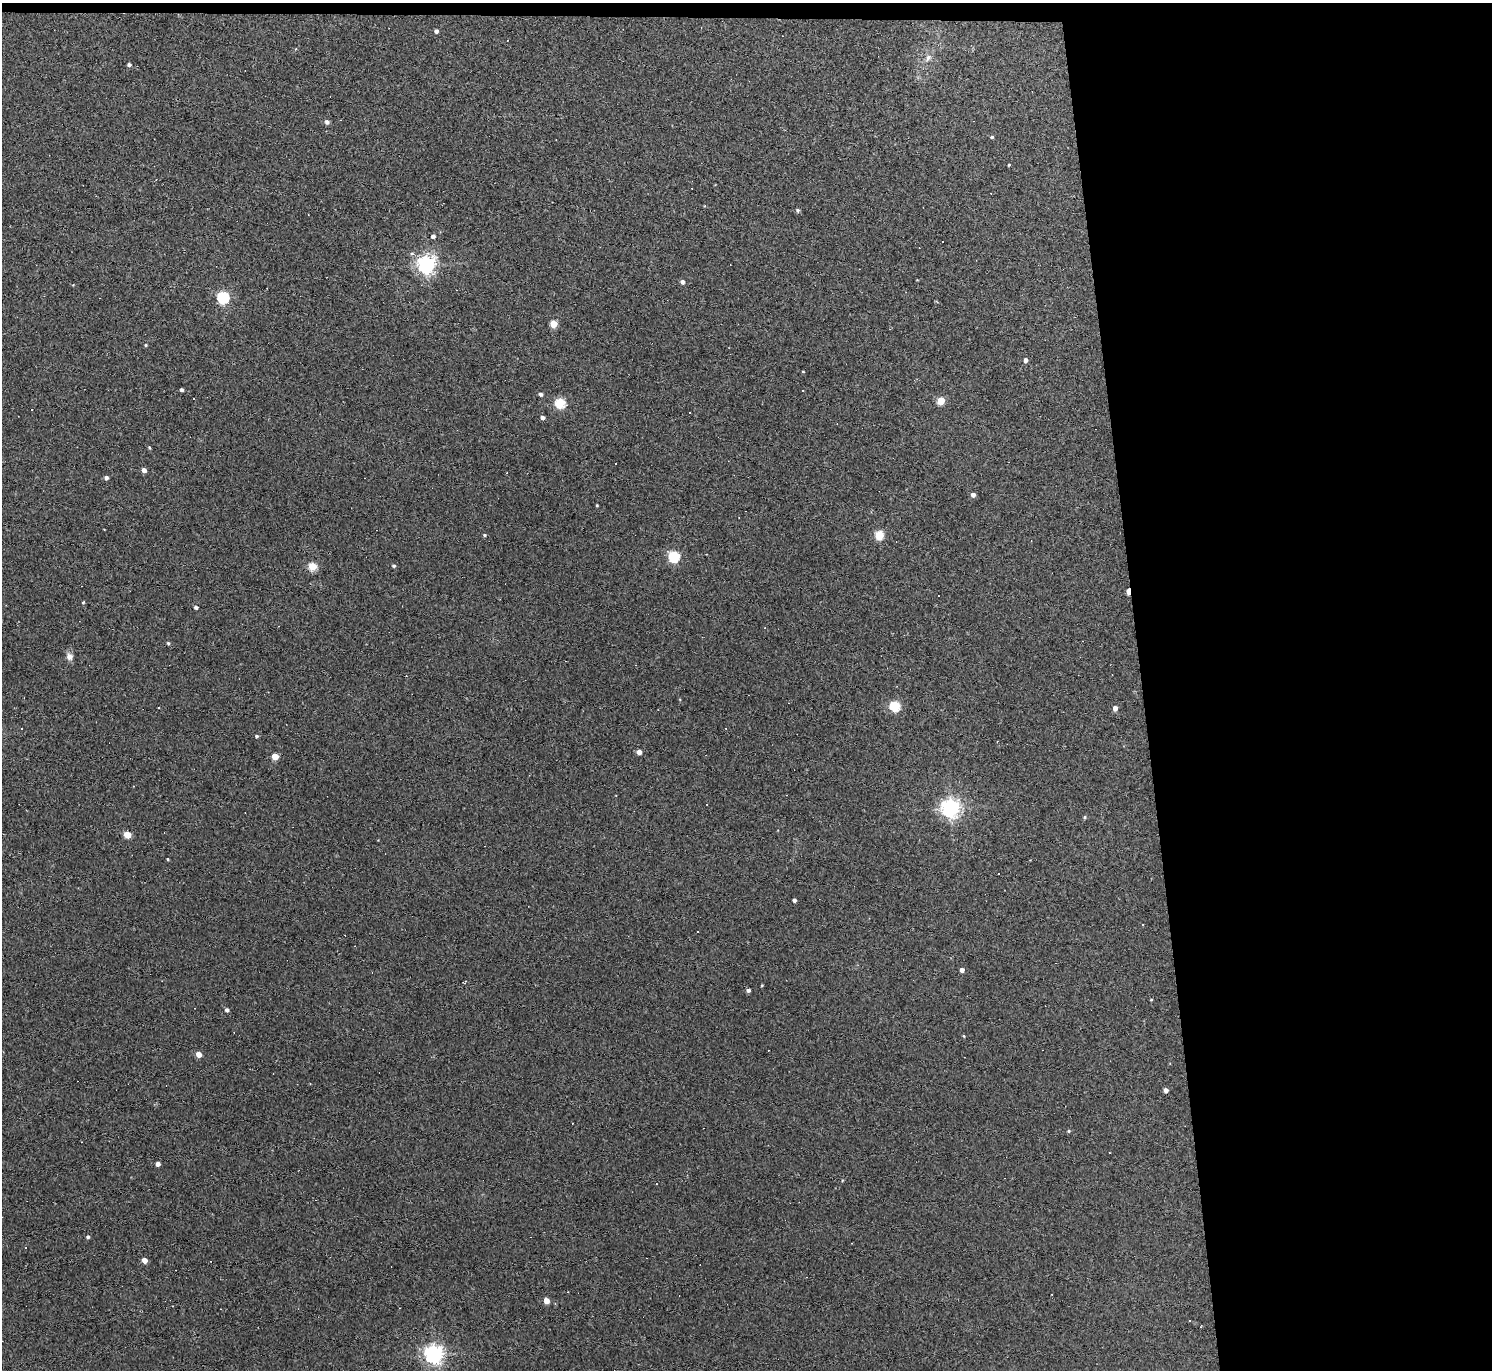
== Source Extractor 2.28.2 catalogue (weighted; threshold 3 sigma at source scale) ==
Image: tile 3 of 3 x 3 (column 3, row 1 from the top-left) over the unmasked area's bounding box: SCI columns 2981-4470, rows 2862-4229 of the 4470 x 4444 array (HDU 1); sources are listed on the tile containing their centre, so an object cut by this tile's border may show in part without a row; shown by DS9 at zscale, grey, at full resolution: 1 PNG px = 1 image px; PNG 1494 x 1372 px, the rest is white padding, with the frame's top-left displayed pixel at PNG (2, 3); no overlay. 24% of this frame is shown black and not used: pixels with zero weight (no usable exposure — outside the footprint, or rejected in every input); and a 3 px margin inside the footprint's outer edge (the drizzle kernel's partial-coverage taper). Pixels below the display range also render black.
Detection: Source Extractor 2.28.2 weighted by HDU 2 'WHT'; one run over the whole footprint, this tile lists its part. Background 0.18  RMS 0.0093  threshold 0.0417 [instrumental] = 3 sigma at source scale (4.5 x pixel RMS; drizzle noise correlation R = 1.50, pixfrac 1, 0.05/0.05 arcsec/px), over >= 5 px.
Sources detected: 87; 25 cosmic-ray / hot-pixel residue — not listed; the other 62 listed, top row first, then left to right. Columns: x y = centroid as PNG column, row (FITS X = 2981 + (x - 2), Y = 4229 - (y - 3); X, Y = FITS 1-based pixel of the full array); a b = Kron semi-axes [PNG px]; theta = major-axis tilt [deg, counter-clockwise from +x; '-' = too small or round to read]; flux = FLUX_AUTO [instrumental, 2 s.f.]
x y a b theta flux
436 31 4 4 - 2.7
928 57 10 7 60 4.4
129 65 4 4 - 2.2
327 122 5 5 - 2.9
992 137 4 4 - 1.4
1009 165 3 3 - 0.78
797 210 5 4 - 1.6
433 236 5 4 - 2.5
426 264 7 7 - 420
682 282 4 4 - 3.2
223 297 6 5 - 110
554 324 5 5 - 22
146 345 4 3 - 1
1026 360 4 4 - 3.5
182 390 3 3 - 2.2
541 394 5 4 - 2.4
941 401 5 5 - 25
560 403 6 5 - 62
543 417 4 4 - 3.3
149 447 4 3 - 1.2
144 470 4 4 - 5.5
106 478 4 4 - 2.8
973 495 4 4 - 3.9
597 505 3 2 - 0.73
484 535 5 4 - 1.3
879 535 5 5 - 43
674 556 5 5 - 89
312 566 5 5 - 30
394 566 5 4 - 1.4
1128 591 6 3 89 13
83 602 4 3 - 0.9
196 607 4 4 - 2.1
168 643 4 4 - 1.3
69 656 9 8 - 4.9
895 706 5 5 - 66
1115 708 5 4 - 5
726 728 3 2 - 0.59
257 736 4 3 - 1.4
639 752 4 4 - 5.9
275 756 5 4 - 18
786 795 3 2 - 0.47
951 808 7 6 - 450
1084 817 5 4 - 1.1
127 835 5 4 - 20
168 859 3 2 - 0.96
794 900 4 3 - 2.4
698 931 3 2 - 0.97
962 970 4 4 - 4.3
762 985 3 2 - 0.74
748 990 4 4 - 2.3
1151 1000 3 3 - 0.71
227 1010 4 4 - 2.6
964 1036 5 3 - 0.76
199 1054 5 4 - 7.5
1166 1090 4 4 - 4.3
1069 1131 4 4 - 0.99
158 1164 4 4 - 4.1
656 1184 3 3 - 0.68
88 1237 4 4 - 1.8
145 1260 5 4 - 6.5
546 1300 5 4 - 11
434 1354 7 6 - 480
Overlapping masked pixels (flux is a lower limit): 1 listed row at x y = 1128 591